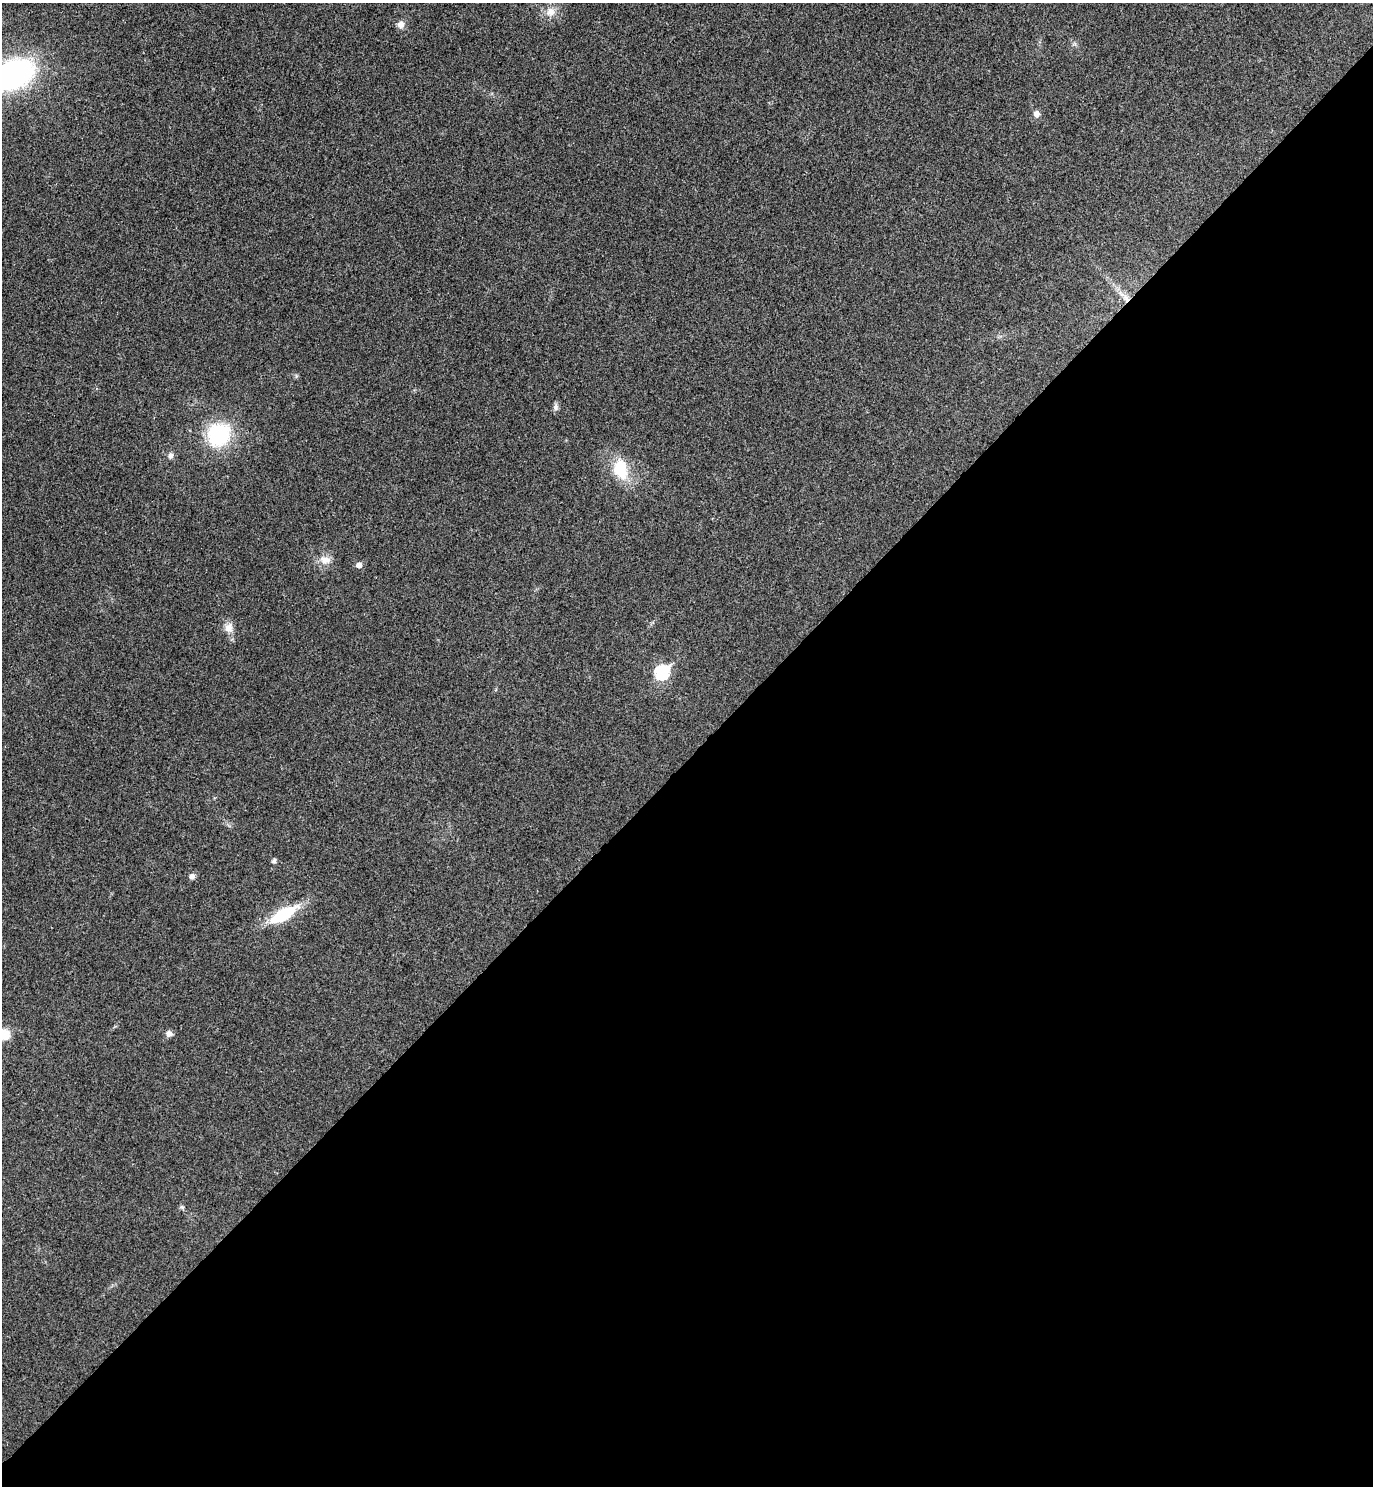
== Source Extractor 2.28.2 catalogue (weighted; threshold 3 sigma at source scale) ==
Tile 15 of 4 x 4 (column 3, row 4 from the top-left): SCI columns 2943-4313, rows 48-1531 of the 6024 x 6027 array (HDU 1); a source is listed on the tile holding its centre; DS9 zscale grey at full resolution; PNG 1375 x 1488 px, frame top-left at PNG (2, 3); no overlay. Shown black and unused: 49% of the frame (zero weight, under 3 of 4 exposures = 6% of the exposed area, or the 3 px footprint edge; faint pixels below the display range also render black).
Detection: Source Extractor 2.28.2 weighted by HDU 2 'WHT'; one run over the whole footprint, this tile lists its part. Background 0.0284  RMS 0.0063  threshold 0.0283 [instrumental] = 3 sigma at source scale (4.5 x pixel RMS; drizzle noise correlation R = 1.50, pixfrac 1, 0.05/0.05 arcsec/px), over >= 5 px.
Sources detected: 19; all 19 listed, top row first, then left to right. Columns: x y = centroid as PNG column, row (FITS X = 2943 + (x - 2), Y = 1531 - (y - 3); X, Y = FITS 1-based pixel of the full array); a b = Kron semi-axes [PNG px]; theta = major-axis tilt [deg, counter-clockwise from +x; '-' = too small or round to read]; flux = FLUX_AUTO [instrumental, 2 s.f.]
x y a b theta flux
550 12 12 12 - 5.9
401 24 8 8 - 3.6
13 75 33 20 23 160
1036 114 8 7 - 2.9
1125 296 26 6 -42 6.6
555 407 9 7 -81 1.9
219 435 22 20 49 48
171 455 7 6 - 2.2
620 469 25 17 -79 21
325 559 16 10 -12 5.5
359 565 5 5 - 3
229 628 14 12 -88 5.3
662 672 8 6 43 78
274 861 6 5 - 1.3
192 876 7 6 - 2.1
283 914 33 12 29 28
169 1033 6 6 - 3.5
4 1035 15 12 0 8.9
182 1207 6 5 - 1
Overlapping masked pixels (flux is a lower limit): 1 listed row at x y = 1125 296
Isophote crosses this tile's border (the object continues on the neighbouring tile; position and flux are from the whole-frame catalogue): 2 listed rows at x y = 13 75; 4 1035